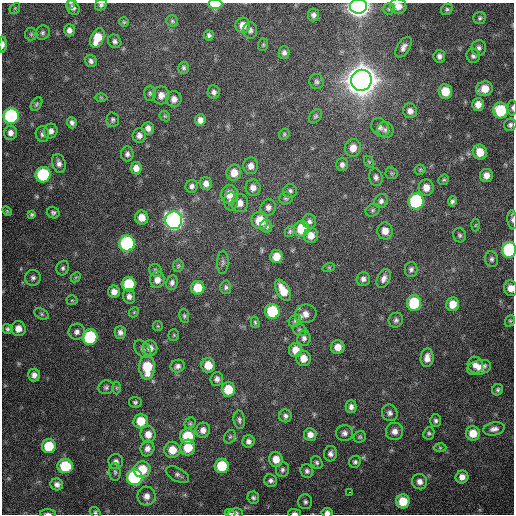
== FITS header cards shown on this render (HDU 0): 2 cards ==
NAXIS1  =                  512 / Axis length
NAXIS2  =                  512 / Axis length

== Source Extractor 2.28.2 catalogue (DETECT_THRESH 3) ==
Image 512 x 512 px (HDU 0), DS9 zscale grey, 1 PNG px = 1 image px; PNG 516 x 516 px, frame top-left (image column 1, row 512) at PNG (2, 3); each listed source drawn as its Kron ellipse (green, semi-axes under 4 px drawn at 4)
Background 621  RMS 18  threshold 55.5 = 3 sigma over >= 5 px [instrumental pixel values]
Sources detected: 217; all 217 listed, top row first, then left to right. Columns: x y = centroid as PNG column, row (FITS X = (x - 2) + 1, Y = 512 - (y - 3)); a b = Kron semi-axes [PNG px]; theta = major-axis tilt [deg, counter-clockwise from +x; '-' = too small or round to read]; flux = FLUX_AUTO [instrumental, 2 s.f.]
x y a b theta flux
70 3 3 2 - 2.4e+03
215 4 7 4 2 3.5e+04
101 5 6 5 - 2.9e+03
358 6 8 7 - 1.0e+06
398 6 8 7 - 9.9e+03
15 8 6 4 47 1.7e+03
73 8 8 6 -57 4.6e+03
389 9 6 5 - 2.4e+03
447 9 6 5 - 2.4e+03
313 15 6 5 - 4.6e+03
480 18 6 6 - 2.4e+03
172 21 5 5 - 2.0e+03
124 22 5 5 - 1.6e+03
243 25 7 7 - 1.2e+04
69 30 6 5 - 5.2e+03
250 30 8 7 - 4.2e+03
43 33 7 6 - 3.1e+03
31 34 6 6 - 2.4e+03
209 35 5 5 - 3.1e+03
97 38 10 6 67 2.4e+04
115 41 7 6 - 3.6e+03
3 45 8 3 89 5.4e+03
263 45 6 5 - 1.7e+03
403 47 11 6 59 6.1e+03
479 48 8 7 - 4.3e+03
284 53 6 5 - 4.3e+03
439 56 6 6 - 4.5e+03
473 56 7 6 - 4.0e+03
91 61 6 5 - 3.8e+03
184 68 6 5 - 2.7e+03
361 80 10 10 - 3.0e+06
317 82 8 7 - 3.4e+03
485 89 8 7 - 1.8e+04
445 91 7 7 - 2.2e+04
214 92 7 6 - 4.0e+03
150 93 7 6 - 2.6e+03
161 95 9 8 - 8.1e+03
101 97 6 4 -1 1.3e+03
174 99 8 7 - 7.0e+03
36 104 7 5 54 2.2e+03
478 104 6 6 - 9.6e+03
512 108 7 4 89 2.6e+03
501 110 8 7 - 5.9e+04
410 111 7 7 - 6.9e+03
11 116 8 7 - 1.7e+05
165 116 6 4 -44 1.6e+03
316 116 8 5 50 2.4e+03
113 120 7 6 - 2.8e+03
200 120 6 5 - 7.1e+03
72 123 6 5 - 3.8e+03
510 125 6 6 - 3.2e+03
380 127 10 8 -50 4.9e+03
148 128 6 6 - 5.9e+03
385 130 8 7 - 4.2e+03
51 131 7 6 - 5.9e+03
10 133 7 6 - 7.0e+03
42 134 8 6 -80 4.2e+03
284 134 6 5 - 1.8e+03
139 135 7 6 - 6.2e+03
353 148 9 8 - 1.2e+04
480 152 7 7 - 1.9e+04
127 154 7 6 - 3.9e+03
369 162 7 4 -56 1.8e+03
59 163 9 6 -76 5.6e+03
342 165 6 5 - 4.1e+03
251 166 8 7 - 7.6e+03
136 168 6 5 - 9.1e+03
420 170 5 5 - 1.6e+03
234 173 8 7 - 1.3e+04
392 173 6 5 - 2.3e+03
43 175 7 7 - 9.7e+04
486 175 7 6 - 8.8e+03
376 177 9 6 -78 3.9e+03
444 180 6 4 41 1.8e+03
206 183 6 6 - 6.7e+03
192 186 6 6 - 4.0e+03
253 188 8 7 - 7.5e+03
426 188 8 7 - 1.1e+04
290 191 7 6 - 3.2e+03
230 194 9 8 - 1.8e+04
286 198 7 6 - 2.5e+03
381 201 7 6 - 4.0e+03
416 201 8 7 - 1.4e+05
452 201 5 4 - 3.0e+03
231 202 9 7 -86 5.2e+03
240 203 9 8 - 9.2e+03
268 207 8 7 - 5.3e+03
373 210 7 6 - 2.5e+03
7 211 6 3 -45 1.3e+03
53 213 6 5 - 2.8e+03
32 214 4 3 - 1.9e+03
142 218 7 6 - 1.2e+04
174 220 9 8 - 6.2e+05
512 220 9 5 -85 3.2e+03
260 221 9 8 - 2.8e+04
309 221 7 7 - 3.9e+03
475 225 6 4 88 1.7e+03
266 226 6 6 - 3.4e+03
302 229 8 7 - 3.6e+04
290 231 6 4 60 2.0e+03
385 231 8 7 - 1.2e+04
311 235 7 7 - 1.1e+04
460 235 7 6 - 2.9e+03
127 243 8 7 - 2.0e+05
509 250 8 7 - 1.3e+05
276 257 6 6 - 1.6e+04
492 259 8 6 -77 3.4e+03
223 262 11 5 88 4.1e+03
178 266 6 5 - 2.0e+03
329 267 6 4 18 1.5e+03
63 268 7 6 - 2.9e+03
411 269 7 6 - 3.5e+03
155 270 7 6 - 2.6e+03
76 277 6 4 43 1.7e+03
33 278 8 7 - 4.0e+03
363 279 7 7 - 4.8e+03
384 279 10 6 66 6.0e+03
157 280 8 7 - 9.2e+03
172 282 7 6 - 4.0e+03
129 284 7 7 - 5.5e+04
226 287 7 5 -87 2.8e+03
198 288 7 6 - 2.6e+04
511 288 8 6 -77 1.0e+04
283 290 12 6 -61 2.2e+04
114 292 6 6 - 8.0e+03
129 296 7 6 - 5.6e+03
72 300 5 5 - 1.6e+03
414 303 7 7 - 6.5e+04
453 304 7 6 - 1.6e+04
272 311 7 7 - 6.7e+04
134 312 6 4 47 1.5e+03
42 314 7 5 -28 2.2e+03
306 314 11 9 16 1.0e+04
184 316 7 5 -81 2.1e+03
396 320 7 7 - 3.5e+03
295 321 7 5 49 2.8e+03
510 321 6 4 69 1.9e+03
255 322 6 4 -74 1.9e+03
158 326 5 5 - 1.3e+03
8 329 5 4 - 2.5e+03
18 329 7 7 - 1.1e+04
300 330 7 6 - 2.3e+03
77 332 8 8 - 5.2e+03
120 332 6 5 - 4.3e+03
174 335 5 5 - 1.5e+03
90 337 8 7 - 1.0e+05
304 338 7 6 - 4.5e+03
338 347 7 7 - 1.1e+04
150 348 7 7 - 7.7e+03
143 349 10 6 -48 4.0e+03
296 350 7 6 - 1.3e+04
303 358 7 7 - 1.2e+04
427 358 9 6 85 9.1e+03
208 365 7 7 - 1.8e+04
475 365 8 7 - 7.8e+03
178 366 7 6 - 4.5e+03
147 367 12 8 -90 4.4e+04
479 368 12 7 15 1.2e+04
34 375 6 6 - 6.5e+03
217 379 7 6 - 4.7e+03
106 387 8 7 - 3.1e+03
116 388 6 4 -89 1.6e+03
228 389 7 7 - 2.9e+04
498 390 6 5 - 2.7e+03
135 402 6 5 - 2.4e+03
351 407 6 5 - 5.2e+03
390 413 8 7 - 4.8e+03
285 416 6 6 - 3.9e+03
239 420 9 5 -82 3.5e+03
141 421 7 7 - 2.5e+04
436 421 6 5 - 3.0e+03
190 423 6 5 - 2.0e+03
494 429 11 6 11 6.1e+03
203 430 7 7 - 7.2e+03
394 431 8 8 - 8.4e+03
344 433 8 8 - 4.9e+03
429 433 6 5 - 2.5e+03
473 433 7 7 - 1.8e+04
148 434 8 7 - 1.1e+04
310 434 6 6 - 8.6e+03
188 436 7 7 - 4.7e+04
230 437 7 5 66 2.2e+03
360 437 6 5 - 2.2e+03
248 441 6 6 - 4.6e+03
49 446 7 7 - 4.0e+04
147 448 8 7 - 6.5e+03
188 448 8 7 - 3.0e+04
440 448 6 4 0 2.0e+03
172 450 8 8 - 1.9e+04
330 454 8 6 81 4.7e+03
276 459 7 7 - 1.3e+04
116 461 7 7 - 4.4e+03
355 462 6 5 - 2.7e+03
317 463 7 5 -64 2.9e+03
65 466 7 7 - 5.1e+04
222 466 7 7 - 4.8e+04
142 469 8 8 - 3.0e+04
282 470 7 6 - 3.6e+03
307 471 7 6 - 3.7e+03
115 472 9 5 -88 3.0e+03
178 475 12 6 -28 4.4e+03
135 477 8 7 - 1.9e+05
462 477 6 6 - 8.2e+03
271 481 6 6 - 3.9e+03
419 482 8 7 - 6.5e+03
57 484 6 6 - 5.4e+03
350 492 3 2 - 1.5e+04
146 496 9 9 - 9.5e+03
253 498 6 5 - 3.1e+03
403 501 7 7 - 2.6e+04
305 502 7 7 - 3.3e+03
95 512 6 4 -38 2.1e+03
230 513 5 4 - 1.7e+03
235 513 7 4 6 3.9e+03
295 513 6 3 -1 3.2e+03
327 513 5 5 - 4.8e+03
48 514 8 2 -1 2.4e+03
At the frame edge (FLAGS 8, measured only in part): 16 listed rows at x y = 70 3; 215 4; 101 5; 358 6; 398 6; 3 45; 512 108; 512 220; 509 250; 511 288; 95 512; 230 513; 235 513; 295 513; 327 513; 48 514